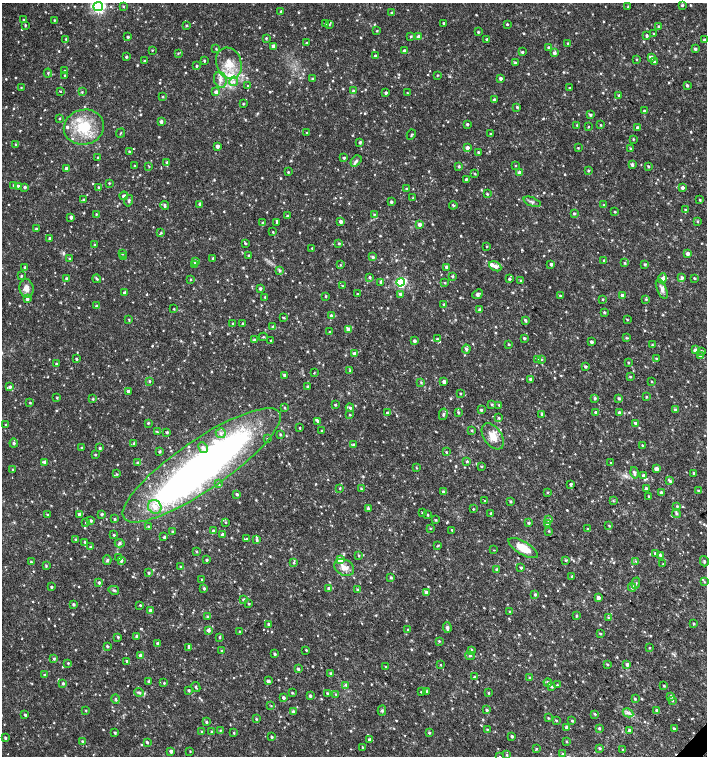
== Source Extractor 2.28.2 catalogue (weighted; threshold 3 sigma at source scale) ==
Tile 6 of 4 x 4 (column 2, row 2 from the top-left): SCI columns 1636-3045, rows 3013-4519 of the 6025 x 6032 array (HDU 1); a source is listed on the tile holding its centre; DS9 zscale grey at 2 x 2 block average (1 PNG px = mean of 2 x 2 image px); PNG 709 x 758 px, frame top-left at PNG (2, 3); each listed source drawn as its Kron ellipse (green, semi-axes under 4 px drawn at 4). Shown black and unused: <1% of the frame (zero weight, under 2 of 3 exposures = <1% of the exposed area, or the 3 px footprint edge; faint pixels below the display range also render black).
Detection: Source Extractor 2.28.2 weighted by HDU 2 'WHT'; one run over the whole footprint, this tile lists its part. Background 0.0179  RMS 0.0031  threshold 0.0141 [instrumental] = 3 sigma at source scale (4.5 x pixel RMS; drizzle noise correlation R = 1.50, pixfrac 1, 0.0396/0.0396 arcsec/px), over >= 5 px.
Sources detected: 936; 1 inside a brighter object's white glare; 4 cosmic-ray / hot-pixel residue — neither listed nor drawn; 2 coinciding with a brighter row at this scale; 16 inside a brighter listed object's ellipse — not listed separately; of the other 913, all 500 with FLUX_AUTO >= 0.608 (the completeness limit of this list) listed and drawn (413 fainter detections not listed), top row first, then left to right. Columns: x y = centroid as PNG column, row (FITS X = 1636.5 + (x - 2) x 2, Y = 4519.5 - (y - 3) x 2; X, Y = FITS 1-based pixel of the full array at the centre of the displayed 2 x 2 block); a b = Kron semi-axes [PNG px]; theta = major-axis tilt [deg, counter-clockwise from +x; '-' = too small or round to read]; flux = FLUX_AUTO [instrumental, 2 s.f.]
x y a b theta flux
682 5 3 3 - 0.96
98 6 5 4 - 160
123 6 3 3 - 0.77
628 7 3 2 - 0.62
281 11 3 2 - 0.74
392 13 3 3 - 1.3
24 20 3 3 - 0.67
54 20 2 2 - 0.68
444 23 2 2 - 0.93
325 24 3 2 - 0.71
329 24 3 3 - 0.73
507 24 2 2 - 0.91
25 25 3 2 - 0.82
186 25 3 3 - 0.83
659 26 3 3 - 1.2
377 31 2 2 - 0.63
478 32 2 2 - 0.92
654 34 3 2 - 0.71
411 36 3 2 - 0.85
647 36 3 3 - 1.1
128 37 2 2 - 1.1
418 37 3 3 - 2.7
266 38 3 3 - 0.86
66 39 3 3 - 1
487 39 3 2 - 1.1
704 40 2 2 - 6.3
307 43 3 2 - 0.83
568 43 3 3 - 0.68
273 46 3 3 - 2.9
548 47 3 3 - 1.3
216 49 3 2 - 0.75
695 49 3 3 - 1.5
152 50 2 2 - 0.62
404 51 3 3 - 2.7
522 52 3 3 - 1.1
178 53 3 3 - 0.78
554 53 3 3 - 2.6
375 55 3 2 - 0.75
126 57 2 2 - 1
651 57 3 3 - 3.2
636 59 2 2 - 0.61
144 61 3 2 - 1
204 61 3 2 - 0.87
654 61 3 3 - 1.1
229 63 16 12 -71 14
515 63 3 3 - 1.1
197 66 3 2 - 1
64 71 2 2 - 0.61
48 73 4 3 - 0.86
437 75 3 2 - 0.62
65 76 3 2 - 0.79
500 78 3 3 - 1.9
312 79 3 2 - 1.1
220 80 8 6 -73 4.1
234 81 5 3 - 1.9
248 85 3 3 - 0.65
687 85 3 3 - 1.3
21 88 2 2 - 0.64
570 88 2 2 - 1.4
60 91 2 2 - 1.1
353 91 3 3 - 1.7
82 92 3 3 - 0.67
216 92 4 4 - 2.5
386 93 3 2 - 1.4
407 93 2 2 - 0.72
619 95 3 2 - 1.6
163 97 3 3 - 0.77
494 99 3 3 - 1.1
243 104 2 2 - 0.75
517 107 3 3 - 0.9
644 111 3 3 - 1.2
590 115 3 3 - 1.3
59 118 3 2 - 0.73
161 122 3 3 - 2
467 124 3 3 - 1.2
577 125 3 3 - 0.63
600 125 3 3 - 0.65
588 126 2 2 - 1.1
84 127 20 17 14 29
637 127 3 3 - 1.4
121 133 5 2 - 0.66
307 133 3 2 - 0.75
490 134 3 2 - 0.94
411 135 5 2 - 0.82
633 139 3 2 - 0.65
360 142 3 3 - 1.2
16 144 3 3 - 0.76
217 146 3 3 - 2.5
467 148 3 3 - 2.9
578 148 2 2 - 0.67
630 148 3 3 - 0.65
129 152 2 2 - 0.9
478 152 2 2 - 1
98 158 2 2 - 0.76
344 158 3 2 - 1.1
356 161 6 4 49 2
167 162 3 3 - 1.6
515 165 3 2 - 0.63
632 165 3 3 - 1.9
135 166 3 2 - 0.86
149 166 4 3 - 0.61
459 166 3 3 - 1.1
648 166 3 3 - 1
66 168 3 3 - 2.5
588 170 3 2 - 1
288 172 2 2 - 0.76
519 172 4 4 - 2
475 174 4 2 - 0.64
466 179 3 3 - 0.98
109 183 3 2 - 0.69
14 185 3 3 - 0.74
18 186 3 3 - 1.2
25 187 4 3 - 1.5
98 187 3 3 - 0.98
682 188 3 3 - 2.3
407 189 3 3 - 1.6
487 194 3 3 - 0.75
124 196 4 3 - 2.5
413 198 3 3 - 0.82
84 199 3 2 - 0.92
700 200 3 2 - 0.71
129 201 6 3 75 1.3
391 202 3 2 - 1.3
532 202 9 3 -20 1.8
200 204 3 3 - 2.7
453 205 4 3 - 1.1
604 205 3 3 - 0.98
165 206 4 3 - 1.5
685 210 2 2 - 0.77
614 212 2 2 - 0.75
574 213 3 3 - 1.2
96 214 3 2 - 0.67
374 215 4 3 - 0.9
287 216 2 2 - 1.2
71 217 2 2 - 2.1
277 222 3 2 - 1.1
340 222 3 3 - 2.4
697 222 3 2 - 0.66
262 223 3 3 - 0.87
419 224 4 3 - 2.4
36 229 3 3 - 1.1
273 232 2 2 - 0.72
161 233 3 3 - 0.85
50 238 2 2 - 1.4
246 243 3 2 - 0.8
339 243 3 3 - 0.9
95 245 3 2 - 0.67
487 246 2 2 - 0.61
312 248 3 3 - 0.83
122 253 3 3 - 0.75
687 254 3 3 - 3.9
248 255 3 3 - 0.89
123 257 3 3 - 0.75
373 257 3 3 - 1.4
213 258 2 2 - 0.87
69 259 3 2 - 1
604 260 2 2 - 0.91
195 261 3 3 - 2.6
625 263 3 3 - 0.85
194 264 3 2 - 0.69
551 264 3 3 - 1.6
645 264 3 3 - 1
340 265 3 3 - 0.78
495 266 6 4 -27 2.8
25 267 3 3 - 1.8
447 267 3 3 - 3.5
280 271 4 3 - 1.2
21 276 2 2 - 1
452 276 3 3 - 1
370 277 3 2 - 1.1
682 277 4 3 - 1.4
66 278 3 2 - 1.4
662 278 5 4 - 2.8
694 278 3 2 - 0.75
97 279 4 2 - 1
190 279 3 2 - 0.63
509 279 3 3 - 1.3
521 281 3 3 - 0.86
381 282 4 3 - 1.7
401 282 4 4 - 70
444 283 3 3 - 0.7
342 286 3 3 - 0.65
27 288 9 7 -80 5.1
260 288 3 2 - 1.5
662 289 11 4 -68 3
125 293 3 3 - 2.2
357 294 2 2 - 0.86
400 294 4 3 - 2.1
477 294 6 4 43 1.6
622 295 3 2 - 1.9
326 296 3 2 - 0.89
560 296 3 2 - 0.9
265 297 3 3 - 0.76
27 299 3 3 - 1.7
603 299 2 2 - 0.74
646 299 4 2 - 0.71
443 304 3 3 - 0.61
96 306 3 3 - 1
174 309 3 2 - 0.69
479 309 3 3 - 1.3
604 312 3 3 - 1.1
331 316 4 3 - 1.9
284 318 3 2 - 0.92
627 319 3 2 - 0.64
129 320 4 2 - 0.62
525 320 4 3 - 1.2
233 323 3 2 - 0.88
243 324 3 2 - 0.88
273 326 4 3 - 1.2
349 330 4 3 - 3.2
330 332 3 3 - 0.76
263 337 4 3 - 0.75
524 338 3 2 - 1.3
626 338 4 3 - 0.95
437 339 3 3 - 1.2
254 340 3 2 - 1.5
271 341 2 2 - 0.93
414 341 3 2 - 2
591 342 2 2 - 1.8
509 344 2 2 - 0.7
652 345 3 3 - 0.71
466 349 4 3 - 1.7
695 350 3 3 - 2.7
702 351 4 3 - 1.2
355 354 3 3 - 4
700 356 4 3 - 2.9
656 358 3 2 - 0.81
76 359 2 2 - 1.1
538 359 4 3 - 1.3
541 359 3 3 - 0.72
628 362 2 2 - 0.67
56 364 2 2 - 0.84
585 366 3 2 - 1.1
350 370 3 3 - 0.78
314 373 2 2 - 0.86
284 375 2 2 - 1.8
630 377 3 3 - 0.72
530 379 3 3 - 1.1
149 381 3 3 - 0.87
652 381 3 2 - 0.65
421 382 3 3 - 0.81
444 382 3 2 - 3
10 387 4 4 - 1.6
308 387 3 3 - 1.5
128 391 3 3 - 1.8
460 393 2 2 - 0.75
646 397 3 2 - 0.63
57 398 3 2 - 0.68
595 398 3 3 - 1.2
619 398 3 3 - 1.4
93 399 3 2 - 0.78
30 403 3 2 - 0.71
335 405 2 2 - 0.91
492 405 3 3 - 0.83
499 405 3 3 - 1
285 408 3 2 - 0.68
350 408 4 4 - 1.4
481 410 3 2 - 1.3
675 410 3 3 - 1.2
458 412 3 3 - 1
596 412 3 3 - 2.1
619 412 3 3 - 1.4
387 413 3 2 - 1.1
443 414 6 3 78 1.4
542 414 3 3 - 1.3
350 415 3 2 - 0.64
499 418 3 3 - 1.1
318 421 4 3 - 1.2
148 423 3 2 - 1
635 423 3 3 - 1.5
6 425 2 2 - 0.85
299 428 3 2 - 0.63
472 430 3 2 - 0.73
322 431 2 2 - 0.75
157 432 3 3 - 0.71
167 432 2 2 - 1.2
221 433 5 5 - 2.1
280 435 3 2 - 0.86
493 436 14 8 -55 10
267 439 3 2 - 0.62
14 443 4 3 - 1.2
134 443 4 3 - 1.1
354 445 4 3 - 1.4
642 445 2 2 - 0.82
81 448 3 2 - 0.79
100 448 2 2 - 1.2
203 448 6 4 -63 2.4
159 451 3 2 - 1.1
446 452 3 2 - 0.74
95 455 3 2 - 0.8
467 461 3 3 - 0.95
45 462 4 3 - 2.6
610 462 2 2 - 1.1
137 463 3 3 - 0.98
202 465 94 25 34 380
481 466 3 3 - 0.69
416 468 3 2 - 0.61
13 469 3 2 - 0.69
656 469 3 3 - 4.2
634 473 6 3 -76 2.1
694 473 2 2 - 1.1
117 474 3 3 - 0.72
644 476 4 3 - 2.6
670 481 4 3 - 1.5
218 484 3 3 - 0.72
571 484 2 2 - 1.3
340 488 3 2 - 0.7
361 488 3 3 - 0.73
646 489 3 3 - 2.1
698 491 4 3 - 1.1
443 492 3 3 - 1.2
547 492 3 2 - 0.72
661 492 3 3 - 1.5
237 494 2 2 - 1.3
649 496 3 2 - 0.99
485 501 2 2 - 2
510 501 3 3 - 0.95
613 501 3 2 - 0.61
677 506 3 3 - 0.93
155 507 7 6 - 6.6
368 509 3 3 - 1.8
473 509 3 2 - 0.63
422 513 3 3 - 0.78
490 513 3 2 - 0.84
676 513 4 3 - 1.2
47 514 3 2 - 0.72
79 514 3 3 - 2.9
102 514 3 3 - 1.2
428 515 2 2 - 0.73
115 519 3 2 - 1.1
91 520 3 2 - 1.1
435 520 3 3 - 0.71
548 520 3 3 - 2.3
225 522 3 3 - 0.61
86 523 3 2 - 0.71
528 523 3 3 - 1.1
547 524 3 3 - 0.98
609 525 3 3 - 0.76
148 526 3 3 - 0.67
430 528 3 3 - 0.63
588 529 3 3 - 1
452 530 4 2 - 0.78
172 531 3 2 - 0.74
213 531 3 3 - 1.4
549 531 3 3 - 0.72
114 535 2 2 - 0.79
222 535 3 3 - 2.9
164 537 3 2 - 1.1
76 539 3 3 - 0.76
246 539 3 3 - 0.84
257 540 3 3 - 1.1
85 542 3 3 - 1.3
120 543 5 4 - 1.4
438 545 4 2 - 0.66
91 547 3 3 - 2.1
523 548 16 6 -30 16
494 550 2 2 - 1.3
197 552 3 3 - 0.71
655 553 3 3 - 1.7
359 555 3 3 - 0.72
660 555 4 3 - 1.2
119 557 3 2 - 0.62
107 560 4 4 - 1.3
121 560 3 3 - 1.7
206 560 3 3 - 0.92
340 560 3 3 - 12
566 560 3 3 - 0.62
636 561 3 3 - 0.62
704 561 5 3 - 1
31 562 3 3 - 0.89
293 563 3 3 - 0.76
663 564 3 3 - 0.64
46 566 3 3 - 0.76
181 567 3 2 - 0.8
344 567 10 8 -30 6.4
521 568 2 2 - 1.2
496 570 3 3 - 1
149 573 3 3 - 0.95
572 576 3 2 - 0.96
391 577 3 3 - 1.1
202 579 3 2 - 0.68
99 582 3 3 - 1.4
704 582 3 3 - 0.65
636 583 6 2 71 0.83
51 587 2 2 - 1.1
632 587 4 4 - 1.9
204 588 3 3 - 1.2
329 589 3 3 - 3.1
114 590 5 3 - 1.1
357 590 3 3 - 1.3
426 592 4 4 - 2.1
535 594 3 3 - 1.1
598 598 3 2 - 4
244 599 3 3 - 1.2
73 604 3 2 - 1.3
249 604 2 2 - 0.7
140 605 2 2 - 0.71
150 610 3 3 - 1.8
510 612 3 2 - 1.1
576 615 3 3 - 0.71
207 616 3 3 - 0.86
608 618 4 3 - 0.91
694 623 2 2 - 0.81
269 624 3 3 - 2.9
447 628 5 3 - 1.9
408 629 3 3 - 0.72
208 630 3 3 - 2.3
240 631 2 2 - 1
600 633 3 2 - 0.8
118 637 3 2 - 0.89
137 637 3 3 - 2.7
219 637 3 3 - 0.82
439 641 3 2 - 0.77
157 643 3 3 - 1.2
107 646 2 2 - 1.1
188 647 4 3 - 1
649 648 2 2 - 0.72
306 650 2 2 - 0.64
222 651 3 3 - 1.1
471 651 3 2 - 1.4
275 654 3 2 - 1.2
140 655 3 3 - 2.5
470 656 5 3 - 0.83
54 659 3 3 - 0.95
127 661 3 3 - 1.2
68 663 3 2 - 0.8
607 664 3 3 - 0.91
627 664 3 3 - 1.6
440 665 3 2 - 0.67
386 667 3 2 - 0.66
298 669 3 3 - 1.4
330 673 3 2 - 0.96
44 675 3 3 - 0.86
475 677 3 3 - 1.9
529 677 3 3 - 0.76
149 681 3 2 - 1.5
268 681 3 2 - 3.4
548 682 4 3 - 1.6
63 683 3 3 - 1.2
164 683 3 3 - 0.81
346 685 4 3 - 1.2
557 685 3 3 - 0.73
664 686 2 2 - 0.88
196 687 5 2 - 1.1
551 687 3 3 - 1.2
188 690 2 2 - 1.3
427 691 3 2 - 1.1
139 692 5 3 - 1.4
421 692 2 2 - 0.65
292 693 3 2 - 0.75
327 693 3 3 - 0.92
489 693 2 2 - 1.5
336 694 4 3 - 0.75
310 696 3 3 - 1.4
671 696 4 3 - 1.3
283 698 3 2 - 1.8
116 699 4 3 - 1.1
635 699 3 3 - 1
672 700 3 3 - 1.1
271 706 3 3 - 0.63
86 710 3 2 - 0.61
487 710 3 3 - 1.4
382 711 5 3 - 1.1
657 711 3 3 - 3.1
293 712 3 2 - 2.6
628 713 5 3 - 1.7
595 714 3 3 - 0.83
25 715 2 2 - 1.3
548 718 3 2 - 0.77
256 719 3 3 - 0.79
556 720 3 3 - 0.77
572 721 3 3 - 0.81
206 722 2 2 - 1.1
566 727 3 3 - 2.3
599 728 3 2 - 1.2
487 729 3 3 - 0.66
674 729 3 3 - 2.3
629 730 2 2 - 1.8
220 731 3 2 - 0.67
202 732 3 3 - 0.82
212 732 3 2 - 1.1
115 733 3 2 - 0.89
234 733 2 2 - 0.69
429 733 3 3 - 0.94
512 736 2 2 - 1.4
272 737 2 2 - 1
5 738 3 2 - 1.2
369 740 3 3 - 1.6
82 741 3 3 - 0.71
566 741 3 3 - 0.79
147 742 3 2 - 1.2
362 747 3 2 - 0.61
600 748 3 3 - 0.97
536 749 3 2 - 0.68
623 749 2 2 - 0.63
171 751 3 3 - 2.6
190 751 2 2 - 0.63
563 754 3 3 - 0.89
507 755 3 3 - 0.7
499 756 2 2 - 1.1
Isophote crosses this tile's border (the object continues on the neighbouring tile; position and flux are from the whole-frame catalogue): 3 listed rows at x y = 98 6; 563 754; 499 756
Diffuse or blended objects may show on this block-average render without a row.